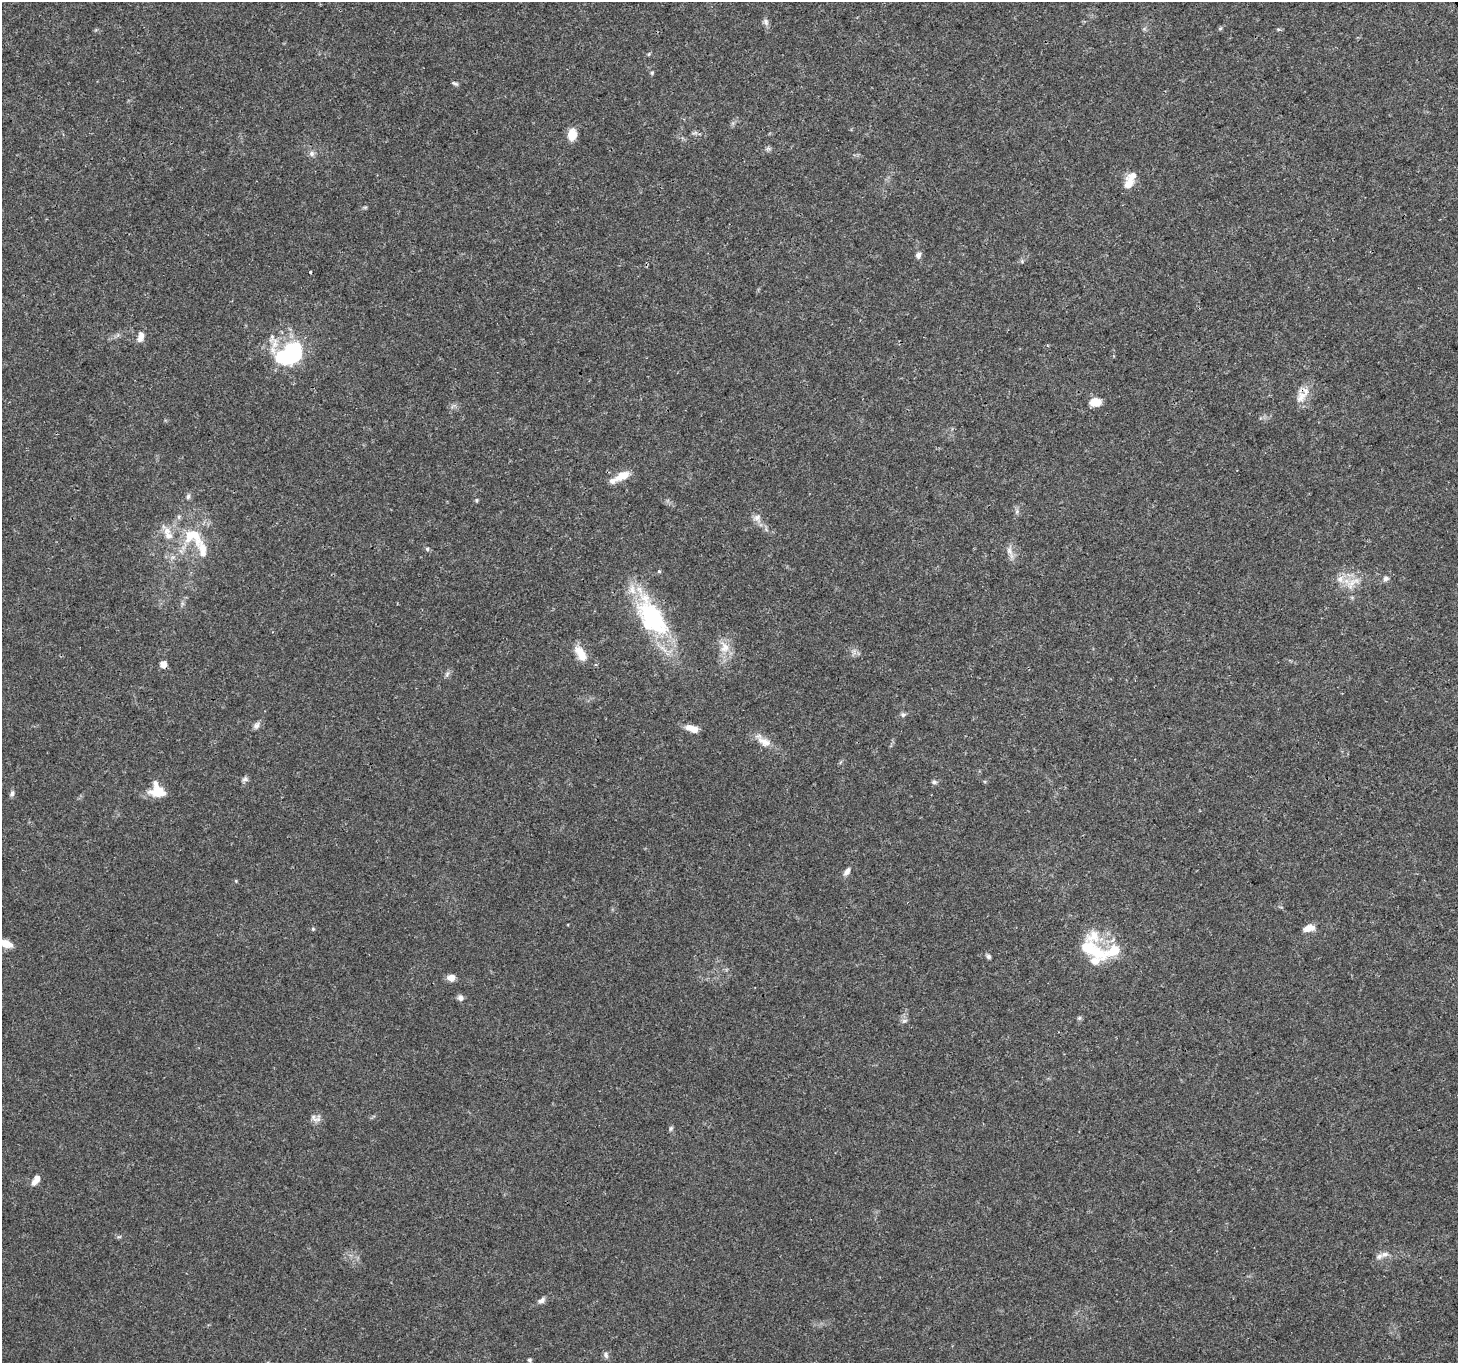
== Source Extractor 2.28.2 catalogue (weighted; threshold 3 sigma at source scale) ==
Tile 10 of 4 x 4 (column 2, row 3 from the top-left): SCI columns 1458-2913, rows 1473-2833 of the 5830 x 5727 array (HDU 1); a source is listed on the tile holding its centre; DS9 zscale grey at full resolution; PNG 1460 x 1365 px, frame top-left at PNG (2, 2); no overlay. Shown black and unused: <1% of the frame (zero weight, under 3 of 4 exposures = <1% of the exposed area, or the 3 px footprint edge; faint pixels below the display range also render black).
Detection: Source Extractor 2.28.2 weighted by HDU 2 'WHT'; one run over the whole footprint, this tile lists its part. Background 0.0247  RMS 0.002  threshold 0.00883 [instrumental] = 3 sigma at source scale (4.5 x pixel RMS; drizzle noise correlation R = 1.50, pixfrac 1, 0.0396/0.0396 arcsec/px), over >= 5 px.
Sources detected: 72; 2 inside a brighter object's white glare — not listed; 11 inside a brighter listed object's ellipse — not listed separately; the other 59 listed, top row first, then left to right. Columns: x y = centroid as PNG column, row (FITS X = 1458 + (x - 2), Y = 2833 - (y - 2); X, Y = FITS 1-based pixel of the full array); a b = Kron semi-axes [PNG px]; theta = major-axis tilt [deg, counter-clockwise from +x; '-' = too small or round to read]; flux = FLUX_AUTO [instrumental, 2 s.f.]
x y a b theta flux
766 22 9 7 -68 0.66
1220 28 6 4 2 0.24
1278 29 4 4 - 0.28
649 54 6 3 70 0.22
652 73 5 4 - 0.29
455 83 9 4 -27 0.38
572 134 14 10 84 2.3
312 154 8 7 - 0.72
1128 184 14 11 61 2
365 207 7 4 18 0.27
918 255 8 6 70 0.72
311 272 3 3 - 0.26
140 337 14 8 76 1.3
275 343 17 9 76 2.3
294 353 23 19 81 16
1301 397 21 14 64 2.6
1096 402 12 8 5 2.7
622 476 19 9 26 2.9
188 496 7 5 73 0.47
476 500 6 4 90 0.24
1017 511 7 4 72 0.4
757 518 11 10 - 1.2
193 536 30 22 -20 8.6
427 549 5 5 - 0.34
1009 551 14 7 -72 1.2
659 571 4 3 - 0.4
1386 578 7 7 - 0.67
1340 579 11 9 57 1.5
1352 583 26 11 36 3
652 617 58 29 -58 22
724 647 19 13 -78 2.8
581 654 20 10 -59 3.1
163 664 5 5 - 2.7
447 674 8 5 47 0.48
903 715 7 6 - 0.46
256 726 9 8 - 0.74
692 729 13 6 -20 2.4
764 742 21 11 -31 2.3
245 779 9 6 49 0.56
934 782 6 5 - 0.45
156 791 18 13 19 3.4
12 793 8 6 69 0.53
847 871 12 6 54 0.91
1308 928 14 8 16 1.8
313 929 5 5 - 0.25
6 944 15 8 -21 2.2
1096 952 33 17 -28 7.7
988 957 5 5 - 0.49
451 978 9 7 5 1.4
460 998 7 7 - 0.74
1079 1018 6 4 44 0.32
904 1021 7 4 18 0.4
316 1118 15 9 -5 1.1
671 1128 7 5 73 0.38
36 1180 12 6 53 1.6
1385 1254 12 7 33 1.2
541 1300 11 6 35 0.8
606 1355 9 6 -79 0.59
529 1360 5 5 - 0.33
Overlapping masked pixels (flux is a lower limit): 3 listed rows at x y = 1301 397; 652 617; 163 664
Isophote crosses this tile's border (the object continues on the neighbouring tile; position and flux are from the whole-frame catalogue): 1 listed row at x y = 6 944